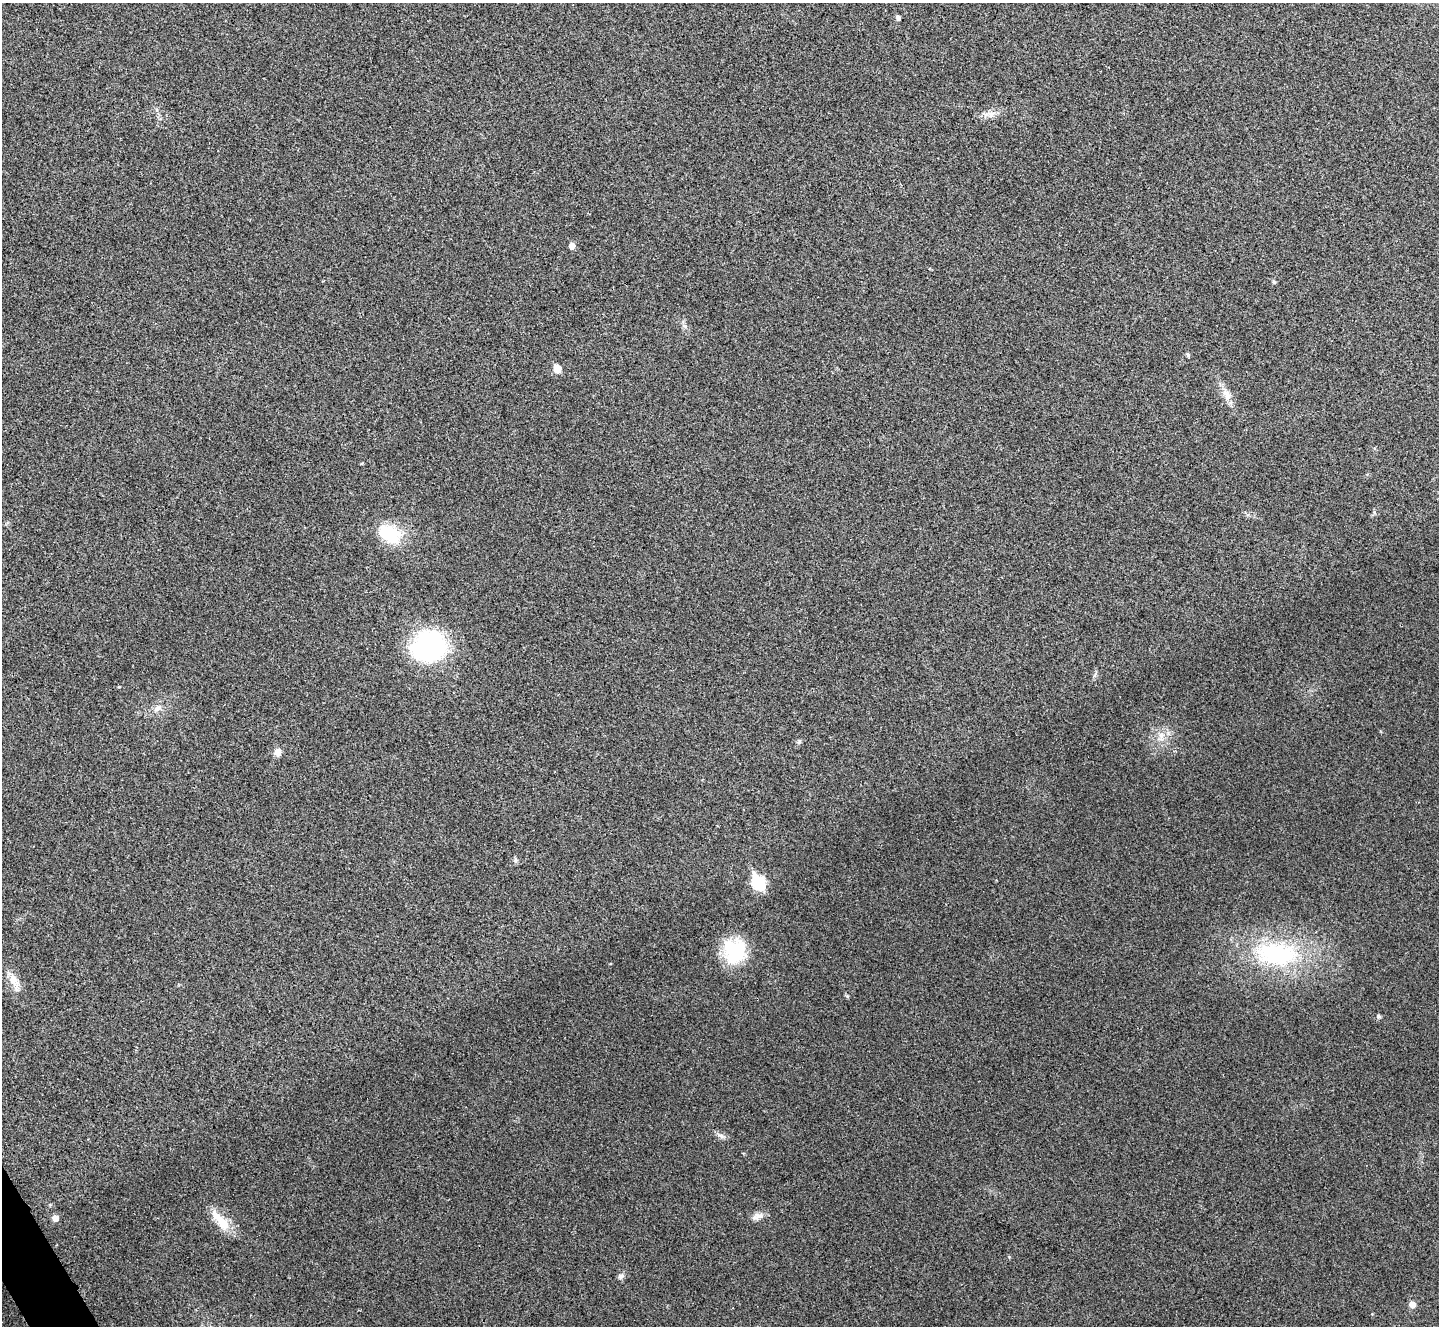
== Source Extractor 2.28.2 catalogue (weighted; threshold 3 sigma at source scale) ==
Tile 7 of 4 x 4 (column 3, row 2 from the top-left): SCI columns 2881-4317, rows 2809-4132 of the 5762 x 5752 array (HDU 1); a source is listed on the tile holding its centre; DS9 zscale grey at full resolution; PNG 1441 x 1328 px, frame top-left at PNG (2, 3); no overlay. Shown black and unused: <1% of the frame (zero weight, under 3 of 4 exposures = <1% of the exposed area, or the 3 px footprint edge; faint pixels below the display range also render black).
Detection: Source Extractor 2.28.2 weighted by HDU 2 'WHT'; one run over the whole footprint, this tile lists its part. Background 0.034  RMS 0.0062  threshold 0.0278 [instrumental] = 3 sigma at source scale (4.5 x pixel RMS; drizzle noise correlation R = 1.50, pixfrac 1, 0.05/0.05 arcsec/px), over >= 5 px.
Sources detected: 26; all 26 listed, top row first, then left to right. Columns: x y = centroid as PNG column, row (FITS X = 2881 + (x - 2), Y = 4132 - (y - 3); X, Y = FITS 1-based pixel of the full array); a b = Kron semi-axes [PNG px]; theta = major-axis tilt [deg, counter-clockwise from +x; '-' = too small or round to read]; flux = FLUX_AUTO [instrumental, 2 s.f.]
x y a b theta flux
898 18 4 4 - 1.9
991 113 13 5 6 3.6
572 246 5 5 - 4.3
1274 282 6 4 -44 0.79
1188 355 5 4 - 1.3
557 369 6 5 - 12
1227 395 18 9 -66 6
390 534 30 19 -32 24
429 646 31 28 7 96
157 708 13 6 38 3.5
1161 736 15 8 72 5.2
799 741 8 5 46 1.1
278 752 9 8 - 3.6
516 860 6 6 - 1.2
758 882 8 6 -64 73
735 951 27 25 -87 36
1277 954 64 32 -4 81
14 980 19 12 -50 7.2
847 996 6 4 -45 0.82
1378 1016 5 5 - 1.3
721 1136 10 5 -22 2.2
757 1216 16 8 20 4.1
55 1218 5 5 - 4.9
220 1221 36 11 -50 13
621 1276 8 6 18 1.9
1412 1304 6 5 - 5.2